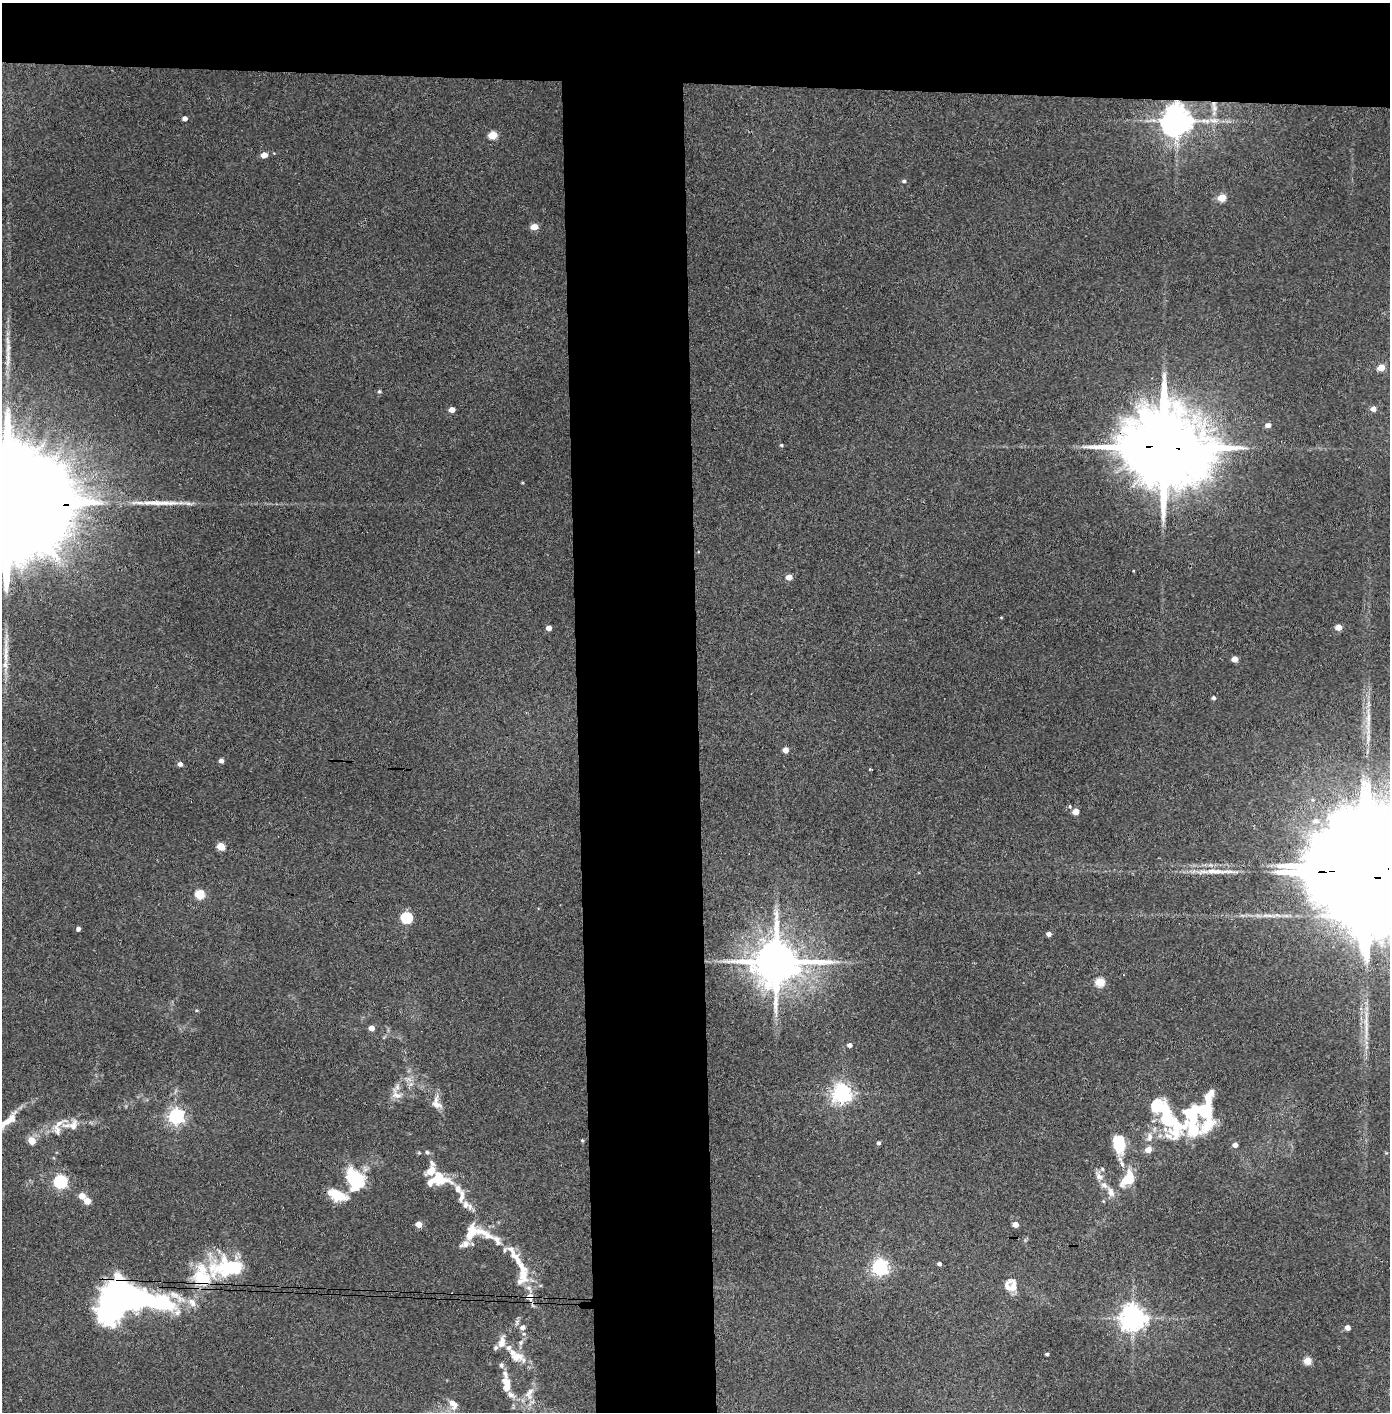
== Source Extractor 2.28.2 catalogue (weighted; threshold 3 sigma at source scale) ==
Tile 2 of 3 x 3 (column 2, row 1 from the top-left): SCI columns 1469-2856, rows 2826-4235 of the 4323 x 4241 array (HDU 1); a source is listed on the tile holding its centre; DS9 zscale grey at full resolution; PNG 1392 x 1414 px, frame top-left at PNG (2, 3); no overlay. Shown black and unused: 14% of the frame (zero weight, under 3 of 4 exposures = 6% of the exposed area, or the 3 px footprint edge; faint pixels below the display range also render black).
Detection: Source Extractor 2.28.2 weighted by HDU 2 'WHT'; one run over the whole footprint, this tile lists its part. Background 0.0737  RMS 0.0056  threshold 0.0252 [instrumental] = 3 sigma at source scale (4.5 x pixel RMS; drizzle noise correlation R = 1.50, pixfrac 1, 0.05/0.05 arcsec/px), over >= 5 px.
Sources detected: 120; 2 inside a brighter object's white glare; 1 cosmic-ray / hot-pixel residue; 2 long thin detections or spike segments (spike, bleed or trail) — not listed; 24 inside a brighter listed object's ellipse — not listed separately; the other 91 listed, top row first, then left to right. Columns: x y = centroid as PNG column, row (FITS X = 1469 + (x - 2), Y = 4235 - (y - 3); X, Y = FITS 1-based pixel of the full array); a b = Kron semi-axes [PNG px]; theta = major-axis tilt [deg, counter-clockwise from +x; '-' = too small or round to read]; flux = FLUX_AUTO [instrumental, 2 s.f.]
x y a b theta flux
1214 108 11 6 -82 2.8
185 118 4 4 - 2.5
1177 121 9 8 - 1000
493 135 5 5 - 18
264 155 5 4 - 5.9
904 181 5 4 - 1.1
1222 198 5 5 - 15
534 227 5 4 - 8.4
1381 368 5 4 - 10
379 391 5 5 - 0.87
1373 409 4 4 - 3.6
452 410 5 4 - 4.5
1268 425 5 5 - 3
781 445 4 4 - 0.77
1164 447 27 19 -5 9800
7 502 68 22 -3 43000
789 577 5 4 - 6.1
1338 627 5 4 - 6.6
549 628 4 4 - 3.5
6 651 16 6 75 4.1
1234 659 5 4 - 6.2
1213 698 4 4 - 1.4
1368 718 28 6 90 7.1
785 750 4 4 - 5.1
221 761 4 4 - 2.7
180 764 5 4 - 2.5
870 769 4 3 - 0.58
1070 806 4 4 - 1.1
1076 812 5 4 - 7.7
221 847 5 5 - 16
1367 870 118 34 -13 60000
200 894 5 5 - 27
406 918 6 5 - 53
78 929 4 4 - 1.8
1049 934 4 4 - 2.4
776 962 14 12 -6 2800
1100 982 5 5 - 25
371 1028 4 4 - 4.4
849 1045 4 4 - 2.3
842 1093 6 6 - 300
396 1095 17 10 -51 4.5
1208 1097 19 9 68 6.8
436 1104 17 8 -22 4
176 1116 6 6 - 190
1167 1117 53 20 -60 44
1192 1117 40 16 -86 35
7 1121 44 10 38 11
59 1123 32 7 25 7.4
73 1125 16 10 69 4.4
1149 1137 13 8 90 4
582 1140 4 4 - 0.66
32 1141 5 5 - 9.9
879 1143 4 4 - 1
1118 1143 14 8 -80 28
1235 1145 4 4 - 3.1
1148 1150 5 5 - 5.6
427 1152 6 5 - 0.88
1122 1164 11 5 -73 2.5
1099 1176 12 8 -56 3.3
1128 1178 20 12 59 14
437 1179 24 14 5 17
355 1180 24 16 -66 33
60 1182 6 6 - 100
458 1189 13 9 -69 3.8
1111 1192 14 8 -70 3.5
337 1195 21 10 -22 14
82 1196 5 4 - 7.7
87 1201 5 4 - 8.4
465 1205 11 9 -85 3.4
419 1224 4 4 - 7.1
1015 1224 5 4 - 4.8
471 1232 23 12 73 11
484 1233 36 10 -27 10
517 1259 47 10 -60 15
939 1264 4 3 - 1.7
880 1267 6 6 - 180
227 1268 52 26 4 40
1014 1286 19 9 -82 5.3
530 1297 13 10 88 4.4
126 1300 72 38 5 210
1133 1318 8 8 - 620
523 1327 7 6 - 2
1347 1328 4 4 - 4
502 1342 16 8 78 4.4
521 1342 8 6 67 1.6
1047 1354 3 3 - 1.1
516 1357 18 12 2 7.2
1307 1361 5 5 - 13
505 1374 27 10 -80 5.2
529 1393 20 11 71 6.7
453 1404 15 9 -55 4.6
Overlapping masked pixels (flux is a lower limit): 6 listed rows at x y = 1177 121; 1164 447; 7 502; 1367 870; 530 1297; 126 1300
Isophote crosses this tile's border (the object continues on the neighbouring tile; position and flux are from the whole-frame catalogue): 3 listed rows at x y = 7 502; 1367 870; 7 1121